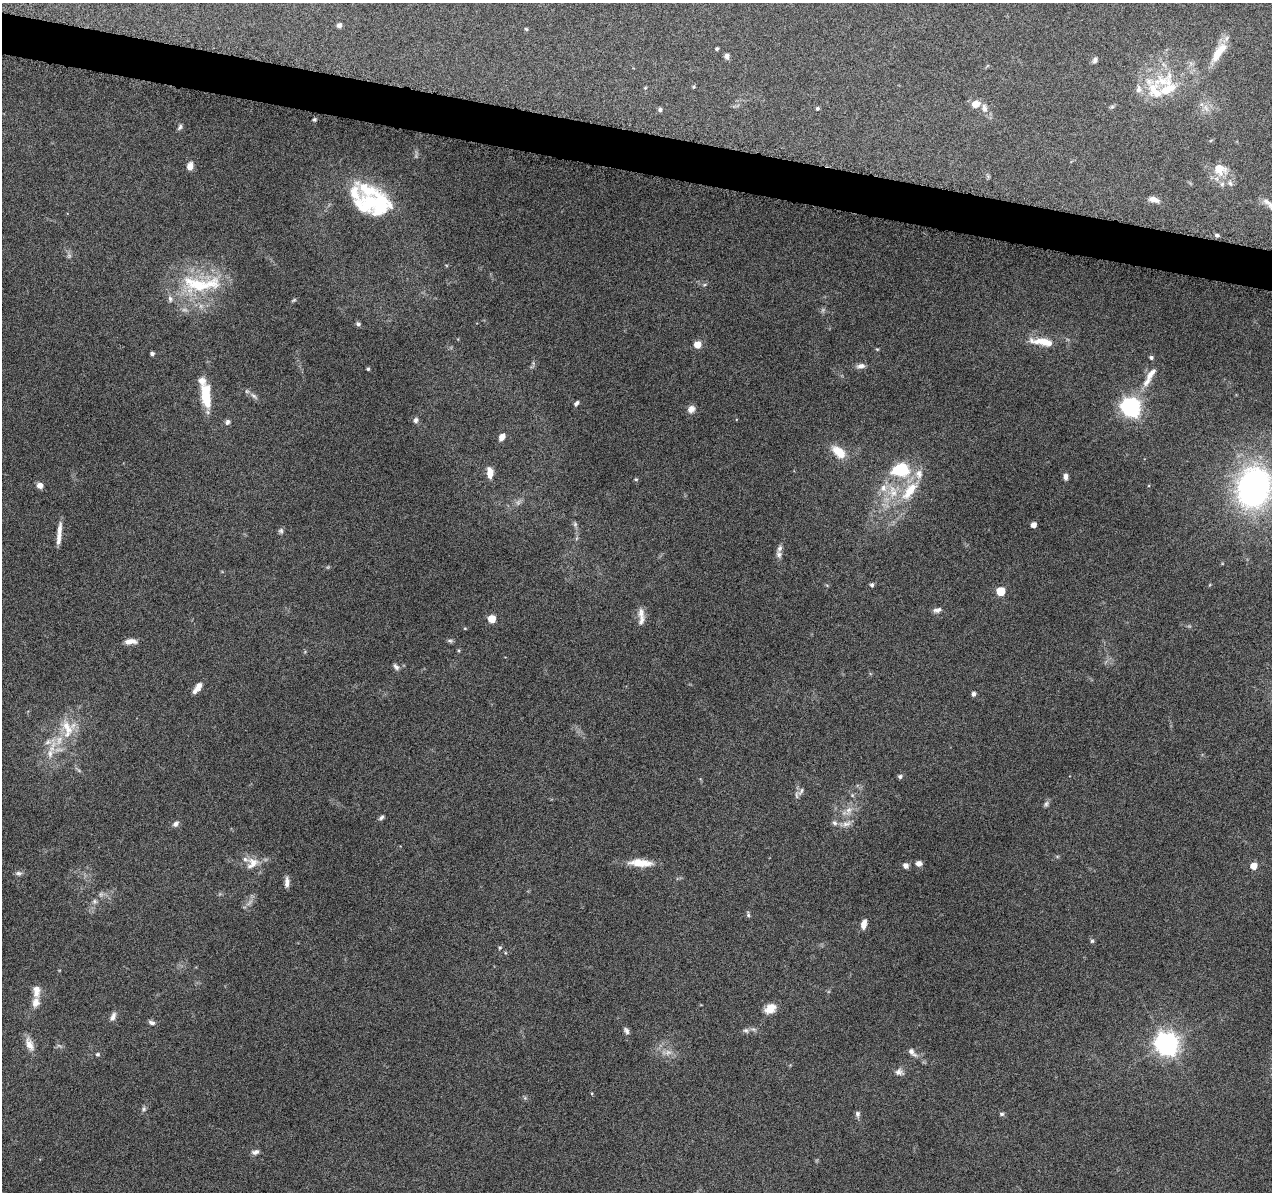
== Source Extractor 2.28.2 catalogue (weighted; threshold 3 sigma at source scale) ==
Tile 11 of 4 x 4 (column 3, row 3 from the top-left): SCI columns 2563-3832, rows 1494-2683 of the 5116 x 5307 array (HDU 1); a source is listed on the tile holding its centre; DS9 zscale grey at full resolution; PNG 1274 x 1194 px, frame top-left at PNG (2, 3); no overlay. Shown black and unused: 3% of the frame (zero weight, under 9 of 18 exposures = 2% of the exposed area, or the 3 px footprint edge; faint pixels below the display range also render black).
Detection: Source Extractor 2.28.2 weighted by HDU 2 'WHT'; one run over the whole footprint, this tile lists its part. Background 0.116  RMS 0.0038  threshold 0.0155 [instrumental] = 3 sigma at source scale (4.09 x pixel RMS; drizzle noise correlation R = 1.36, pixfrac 0.8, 0.0396/0.0396 arcsec/px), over >= 5 px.
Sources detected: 134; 8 too faint to see at this stretch — not listed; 20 inside a brighter listed object's ellipse — not listed separately; the other 106 listed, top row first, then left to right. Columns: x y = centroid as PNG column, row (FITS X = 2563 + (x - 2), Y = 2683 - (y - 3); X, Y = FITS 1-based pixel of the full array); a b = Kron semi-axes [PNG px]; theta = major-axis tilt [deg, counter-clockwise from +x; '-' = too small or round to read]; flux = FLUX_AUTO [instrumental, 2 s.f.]
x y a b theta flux
339 25 5 5 - 1.2
526 29 5 4 - 0.39
717 49 3 3 - 0.63
1219 52 32 10 55 7.5
727 56 7 5 -87 1.2
1095 60 8 6 66 1
1164 81 38 25 13 19
694 87 5 4 - 0.41
645 88 4 3 - 0.33
976 104 8 7 - 3.9
1112 107 6 4 1 0.57
817 108 4 4 - 0.7
984 108 13 7 -78 2.1
1206 108 12 5 -64 1.6
660 110 6 4 90 0.64
314 119 5 3 - 0.37
180 127 9 5 62 0.8
190 166 9 7 79 2.6
1220 169 19 15 -28 6.8
1230 183 9 7 -57 1.2
1153 199 12 6 -14 2.6
1268 203 19 6 -45 2
374 205 44 27 -5 27
1217 235 5 4 - 0.71
201 284 65 21 1 25
704 285 7 4 31 0.56
358 324 6 5 - 0.85
1042 341 28 9 -5 6.7
697 345 5 5 - 6
877 349 5 3 - 0.35
152 354 4 4 - 0.95
1151 357 4 4 - 0.84
861 366 11 6 10 1.7
368 369 4 3 - 0.52
1150 374 19 8 50 3.1
206 396 26 10 -85 11
254 396 12 5 -42 1.3
576 403 6 4 46 0.83
1130 407 7 7 - 160
691 409 10 8 54 1.9
416 420 7 6 - 0.99
227 422 7 6 - 1
502 437 7 5 56 2.7
839 452 20 10 -41 6.5
901 469 20 14 10 16
490 473 13 7 -87 3.1
1065 477 7 5 -88 1.4
636 479 5 4 - 0.44
40 486 5 5 - 2.5
1254 487 35 28 75 110
883 488 11 9 81 3.2
910 491 33 13 53 11
1033 525 4 4 - 2.6
59 531 23 6 87 2.9
281 531 8 6 -45 0.78
779 554 10 7 -78 1.2
872 585 5 4 - 0.83
1000 591 6 5 - 11
937 610 10 6 13 1.3
641 613 17 9 -85 2.6
492 619 5 5 - 9.2
465 628 5 3 - 0.29
130 641 14 6 3 2.5
450 641 8 5 -17 0.68
396 667 9 5 -50 0.99
195 690 13 6 46 1.7
974 694 5 4 - 1.3
67 728 26 12 -65 7.1
59 740 16 8 76 4.7
50 753 13 8 -89 3
900 777 5 5 - 0.87
801 791 13 6 61 1.3
1046 804 8 6 58 0.87
848 810 13 8 66 2.8
381 818 7 5 41 0.78
176 824 8 6 35 1.2
846 824 14 7 14 2
252 863 18 13 44 4.6
640 863 29 9 -3 6.2
919 863 7 6 - 1.7
906 865 6 6 - 1.6
1253 866 5 5 - 5.3
19 873 9 6 -4 1
287 882 13 5 88 1.7
94 901 7 6 - 0.81
249 903 11 4 60 1.3
748 915 8 4 -84 0.59
864 924 10 5 77 2.8
1092 941 5 5 - 0.53
500 948 5 4 - 0.47
36 1002 14 9 74 3
770 1008 13 10 36 4.1
113 1017 12 6 69 1.6
152 1023 9 5 -21 1
746 1030 8 7 - 0.99
626 1031 9 5 -58 1
29 1044 20 9 -67 3.3
1167 1044 8 8 - 260
912 1052 15 7 -46 1.8
97 1054 5 5 - 0.55
899 1072 11 9 -6 1.6
525 1098 5 5 - 0.55
144 1109 7 5 70 0.75
857 1114 8 6 -89 0.93
1002 1114 6 5 - 0.65
255 1152 9 6 11 1.3
Isophote crosses this tile's border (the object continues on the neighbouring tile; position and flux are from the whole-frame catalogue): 1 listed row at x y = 1254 487